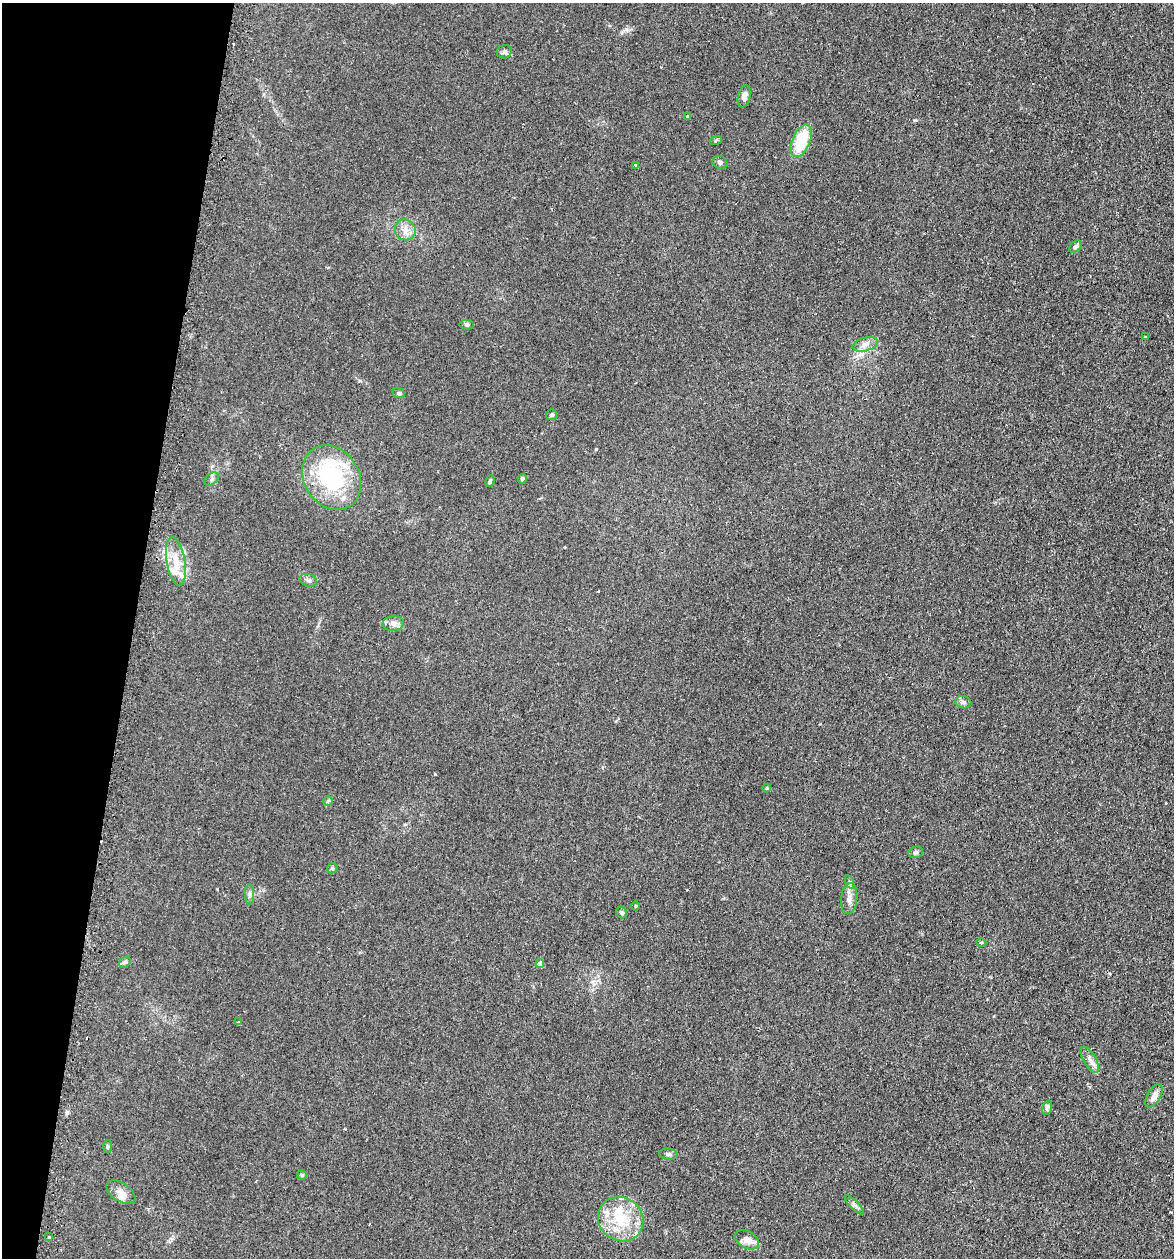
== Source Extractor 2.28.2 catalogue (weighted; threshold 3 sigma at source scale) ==
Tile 9 of 4 x 4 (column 1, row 3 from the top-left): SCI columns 266-1437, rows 1280-2535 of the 5097 x 5069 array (HDU 1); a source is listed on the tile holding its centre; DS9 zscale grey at full resolution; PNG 1176 x 1260 px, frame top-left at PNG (2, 3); each listed source drawn as its Kron ellipse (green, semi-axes under 4 px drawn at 4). Shown black and unused: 11% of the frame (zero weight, under 2 of 3 exposures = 3% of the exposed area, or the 3 px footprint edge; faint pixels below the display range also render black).
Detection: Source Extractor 2.28.2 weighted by HDU 2 'WHT'; one run over the whole footprint, this tile lists its part. Background 0.0402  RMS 0.0056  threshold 0.025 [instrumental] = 3 sigma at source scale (4.5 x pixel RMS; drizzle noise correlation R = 1.50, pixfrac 1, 0.05/0.05 arcsec/px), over >= 5 px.
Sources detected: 55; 1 inside a brighter object's white glare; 2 cosmic-ray / hot-pixel residue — neither listed nor drawn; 6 inside a brighter listed object's ellipse — not listed separately; the other 46 listed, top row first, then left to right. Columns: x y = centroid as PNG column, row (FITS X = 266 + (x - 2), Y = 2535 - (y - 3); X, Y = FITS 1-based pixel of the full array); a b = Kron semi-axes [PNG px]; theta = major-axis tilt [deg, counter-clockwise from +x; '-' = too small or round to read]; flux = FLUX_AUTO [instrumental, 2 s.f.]
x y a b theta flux
504 52 8 6 21 1.8
744 96 11 6 76 3.4
687 117 3 3 - 2.2
716 140 6 4 19 0.61
801 141 17 9 67 19
720 162 7 6 - 1.4
635 165 3 3 - 0.85
405 230 11 10 - 4.1
1075 246 7 5 42 1.4
467 325 7 4 -5 0.93
1145 337 4 3 - 2.2
865 344 13 6 17 3.4
399 393 6 5 - 0.87
551 415 5 5 - 1.1
332 478 34 27 -58 53
212 479 8 5 37 1.3
522 479 4 4 - 1
490 481 6 3 74 0.87
176 562 25 9 -80 8.7
308 580 9 6 -15 1.5
393 623 10 7 5 2.8
963 702 8 6 -14 1.5
767 788 4 4 - 0.53
328 801 5 5 - 0.68
916 852 7 5 15 1.2
332 868 6 5 - 0.76
850 882 7 4 -71 1.1
250 894 10 4 -90 1.5
849 899 15 8 83 3.9
635 906 5 3 - 0.49
621 913 6 5 - 1.1
981 943 5 3 - 0.53
125 962 6 5 - 0.89
540 964 4 4 - 2.8
239 1022 3 3 - 0.61
1090 1060 15 6 -60 2.9
1154 1096 13 6 59 3.4
1047 1108 8 4 73 1.1
108 1146 6 4 87 0.83
668 1154 9 5 -4 1.6
302 1175 5 5 - 0.74
121 1192 16 9 -34 3.8
854 1205 13 3 -45 1.3
621 1219 23 21 -35 20
49 1237 3 2 - 0.91
747 1240 13 8 -29 4.1